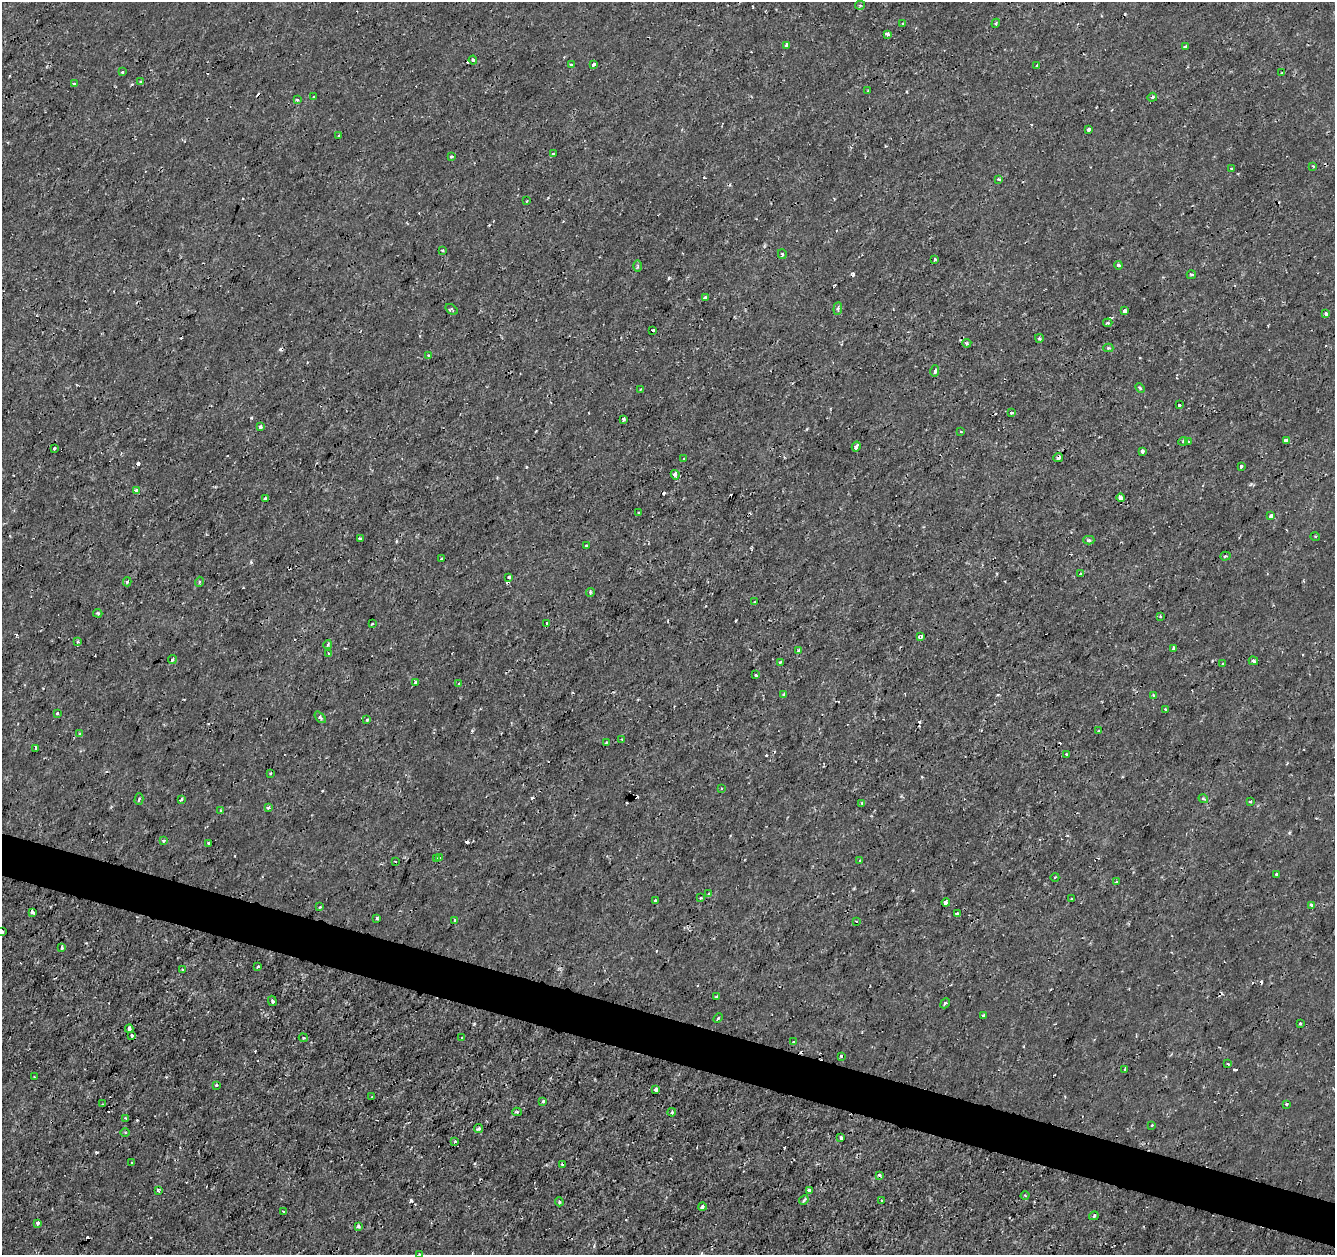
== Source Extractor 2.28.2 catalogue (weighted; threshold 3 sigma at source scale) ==
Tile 6 of 4 x 4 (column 2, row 2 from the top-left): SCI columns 1334-2666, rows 2722-3974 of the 5339 x 5501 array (HDU 1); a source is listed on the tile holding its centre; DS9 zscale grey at full resolution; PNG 1337 x 1257 px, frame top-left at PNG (2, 2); each listed source drawn as its Kron ellipse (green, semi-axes under 4 px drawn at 4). Shown black and unused: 4% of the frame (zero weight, under 2 of 3 exposures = <1% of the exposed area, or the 3 px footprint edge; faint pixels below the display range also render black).
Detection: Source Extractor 2.28.2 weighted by HDU 2 'WHT'; one run over the whole footprint, this tile lists its part. Background 1.78e-04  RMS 0.0011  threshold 0.00517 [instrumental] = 3 sigma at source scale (4.5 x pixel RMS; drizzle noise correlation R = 1.50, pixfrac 1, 0.0396/0.0396 arcsec/px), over >= 5 px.
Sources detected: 213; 28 cosmic-ray / hot-pixel residue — neither listed nor drawn; the other 185 listed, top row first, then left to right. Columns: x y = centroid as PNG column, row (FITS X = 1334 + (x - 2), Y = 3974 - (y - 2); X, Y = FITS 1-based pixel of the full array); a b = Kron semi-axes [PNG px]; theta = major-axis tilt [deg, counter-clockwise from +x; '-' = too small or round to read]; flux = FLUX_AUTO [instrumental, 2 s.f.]
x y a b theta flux
860 5 5 4 - 0.19
996 23 4 3 - 0.13
902 24 3 2 - 0.19
888 34 4 4 - 0.27
786 46 4 3 - 0.31
1186 47 4 3 - 0.54
473 60 4 3 - 0.34
593 64 3 3 - 0.33
571 65 3 3 - 0.18
1037 65 4 3 - 0.26
122 72 3 3 - 0.15
1282 73 3 2 - 0.12
141 82 4 3 - 0.28
74 83 4 4 - 0.14
868 91 3 3 - 0.11
314 97 3 3 - 0.3
1152 97 5 3 - 0.15
297 100 4 3 - 0.21
1089 129 4 3 - 0.42
339 136 3 2 - 0.097
553 154 3 3 - 0.35
451 157 4 3 - 0.17
1313 166 3 2 - 0.11
1232 169 3 2 - 0.15
999 179 4 3 - 0.18
527 201 2 2 - 0.079
442 250 3 2 - 0.13
782 254 5 3 - 0.14
935 259 3 2 - 0.12
1118 265 4 3 - 0.22
638 266 6 4 89 0.17
1191 275 5 3 - 0.14
705 297 4 3 - 0.46
838 308 6 4 84 0.21
451 309 7 4 -35 0.18
1125 311 4 3 - 0.68
1326 314 4 3 - 0.32
1108 323 5 3 - 0.18
653 330 4 3 - 0.68
1039 338 4 4 - 0.18
967 343 4 3 - 0.21
1108 348 5 4 - 0.16
428 356 3 3 - 0.16
935 371 5 3 - 0.42
1140 388 5 3 - 0.15
641 389 3 2 - 0.1
1179 405 3 3 - 0.34
1011 412 4 3 - 0.17
624 419 4 3 - 0.25
260 427 4 3 - 0.43
961 432 3 2 - 0.092
1286 440 4 3 - 0.61
1183 441 4 4 - 0.15
1189 442 4 3 - 0.11
856 446 5 3 - 0.69
54 448 3 2 - 0.14
1142 451 4 3 - 0.52
1058 457 5 3 - 0.4
684 459 3 3 - 0.24
1241 466 3 3 - 0.16
675 475 5 4 - 0.73
136 490 4 3 - 0.59
1121 498 4 4 - 1.4
265 499 4 3 - 0.32
639 513 3 3 - 0.13
1271 516 4 3 - 0.52
1315 536 5 3 - 0.12
360 538 3 3 - 0.18
1089 540 5 4 - 0.27
586 546 3 2 - 0.14
1225 556 5 4 - 0.16
442 559 3 2 - 0.18
1081 574 4 3 - 0.34
509 577 3 3 - 0.18
127 582 4 3 - 0.24
199 582 5 3 - 0.13
590 592 4 4 - 0.18
755 602 3 2 - 0.12
98 613 4 3 - 0.16
1160 616 3 3 - 0.12
547 623 4 3 - 0.72
372 624 3 2 - 0.11
921 637 4 3 - 0.35
78 642 4 4 - 0.16
328 644 4 4 - 0.26
1173 648 4 3 - 0.38
799 651 4 3 - 0.55
328 653 4 3 - 0.14
172 659 4 3 - 0.3
1253 661 5 4 - 0.24
780 662 3 3 - 0.12
1223 664 3 3 - 0.13
756 675 3 3 - 0.23
415 682 4 3 - 0.31
459 684 4 2 - 0.089
784 694 4 4 - 0.17
1154 695 4 3 - 0.17
1165 709 3 2 - 0.089
57 713 4 3 - 0.15
320 717 6 3 -46 0.18
367 720 3 3 - 0.12
1099 731 3 3 - 0.13
80 734 4 4 - 0.19
622 739 4 3 - 0.083
607 742 3 2 - 0.084
36 749 3 3 - 0.66
1066 754 3 2 - 0.15
270 773 3 3 - 0.11
721 789 3 3 - 0.15
139 799 6 3 74 0.2
1203 799 5 4 - 0.21
181 800 4 3 - 0.24
1250 802 3 2 - 0.12
862 803 3 3 - 0.28
268 808 3 3 - 0.38
221 810 3 3 - 0.15
164 841 3 3 - 0.44
208 844 3 3 - 0.17
437 858 3 3 - 0.16
440 858 3 3 - 0.17
860 860 4 2 - 0.13
395 861 3 2 - 0.11
1277 874 3 3 - 0.32
1055 877 4 2 - 0.094
1116 882 3 3 - 0.29
708 893 3 3 - 0.29
701 898 3 2 - 0.17
1072 899 3 2 - 0.14
655 900 3 3 - 0.25
946 902 4 3 - 0.53
1312 905 4 3 - 0.9
320 907 3 2 - 0.13
32 912 4 3 - 0.94
957 914 3 3 - 0.37
377 918 3 3 - 0.19
455 920 3 3 - 0.36
856 921 3 2 - 0.083
2 932 4 3 - 0.67
62 948 3 3 - 0.37
258 966 4 3 - 0.18
182 969 3 2 - 0.12
716 996 3 3 - 0.17
272 1001 5 3 - 0.2
945 1003 5 3 - 0.17
983 1015 3 3 - 0.37
718 1018 5 3 - 0.12
1300 1023 3 3 - 0.13
129 1029 4 3 - 0.59
132 1036 3 3 - 0.29
303 1038 5 4 - 0.16
462 1038 3 2 - 0.15
793 1042 3 3 - 0.19
841 1056 3 3 - 0.15
1228 1064 3 3 - 0.21
1125 1069 3 3 - 0.16
34 1077 3 2 - 0.11
216 1085 3 3 - 0.19
655 1090 4 3 - 1.3
372 1097 3 3 - 0.26
543 1101 3 3 - 0.18
102 1104 3 2 - 0.08
1286 1104 3 3 - 0.23
517 1112 5 4 - 0.19
672 1112 4 3 - 0.12
125 1118 4 3 - 0.088
1152 1125 3 2 - 0.23
479 1128 4 3 - 0.3
125 1133 5 3 - 0.13
841 1138 3 3 - 0.49
455 1141 4 3 - 0.21
132 1163 3 3 - 0.13
563 1165 4 3 - 0.24
879 1175 4 3 - 0.22
809 1190 4 3 - 0.79
159 1191 4 3 - 0.26
1025 1196 4 3 - 0.099
804 1200 5 3 - 0.24
882 1200 3 2 - 0.094
559 1202 4 3 - 0.18
702 1206 4 3 - 0.37
283 1212 3 2 - 0.18
1094 1216 5 3 - 0.23
38 1223 3 3 - 0.39
359 1227 3 3 - 0.28
420 1254 3 2 - 0.21
Overlapping masked pixels (flux is a lower limit): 1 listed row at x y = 1058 457
Isophote crosses this tile's border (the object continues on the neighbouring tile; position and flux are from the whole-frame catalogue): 2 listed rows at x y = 2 932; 420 1254
Unlisted compact peaks at least as high as the median listed source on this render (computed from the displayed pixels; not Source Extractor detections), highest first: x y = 669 278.